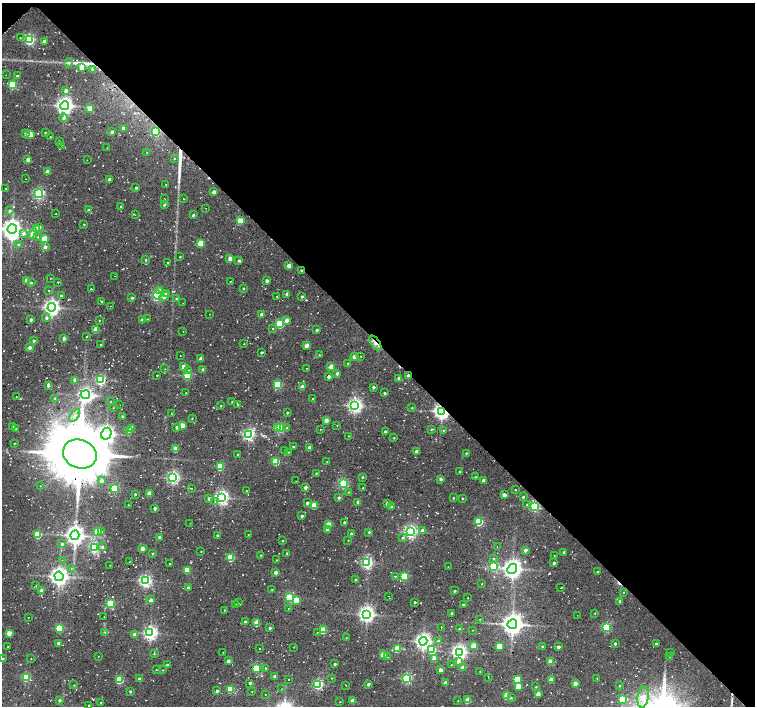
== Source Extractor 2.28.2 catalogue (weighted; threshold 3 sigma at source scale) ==
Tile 3 of 4 x 4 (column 3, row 1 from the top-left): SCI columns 3020-4524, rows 4458-5865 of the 6052 x 6034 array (HDU 1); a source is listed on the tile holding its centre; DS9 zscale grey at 2 x 2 block average (1 PNG px = mean of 2 x 2 image px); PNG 757 x 708 px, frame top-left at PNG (2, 3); each listed source drawn as its Kron ellipse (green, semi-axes under 4 px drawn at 4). Shown black and unused: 49% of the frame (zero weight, under 2 of 3 exposures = <1% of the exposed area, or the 3 px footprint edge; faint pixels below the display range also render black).
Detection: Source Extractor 2.28.2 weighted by HDU 2 'WHT'; one run over the whole footprint, this tile lists its part. Background 0.085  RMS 0.0093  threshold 0.0419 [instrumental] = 3 sigma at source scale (4.5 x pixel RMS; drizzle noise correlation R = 1.50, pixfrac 1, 0.0396/0.0396 arcsec/px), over >= 5 px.
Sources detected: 417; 3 inside a brighter object's white glare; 14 cosmic-ray / hot-pixel residue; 2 long thin detections or spike segments (spike, bleed or trail) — neither listed nor drawn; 1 coinciding with a brighter row at this scale — not listed separately; the other 397 listed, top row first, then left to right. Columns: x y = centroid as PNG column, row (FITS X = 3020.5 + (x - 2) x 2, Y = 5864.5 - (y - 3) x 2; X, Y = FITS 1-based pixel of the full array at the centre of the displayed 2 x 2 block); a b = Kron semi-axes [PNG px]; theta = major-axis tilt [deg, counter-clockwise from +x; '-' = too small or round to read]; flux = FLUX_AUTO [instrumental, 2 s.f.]
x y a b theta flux
20 38 2 2 - 1.3
29 39 4 3 - 300
44 41 4 3 - 5.1
69 63 4 3 - 3.4
82 67 3 3 - 22
92 69 3 3 - 2.1
6 75 2 2 - 0.67
17 76 4 2 - 1.5
12 85 3 3 - 95
66 91 3 3 - 7.6
65 105 4 4 - 930
90 109 3 3 - 32
64 118 4 4 - 6.3
123 128 3 2 - 7.2
156 131 4 3 - 140
112 132 3 3 - 5.2
45 133 2 2 - 1.6
26 134 3 3 - 4.7
30 134 4 3 - 33
50 137 2 2 - 0.94
59 141 4 2 - 1.3
61 145 2 2 - 0.72
107 148 2 2 - 0.71
147 152 2 2 - 0.67
28 159 3 2 - 12
174 159 2 2 - 1.5
87 160 2 2 - 0.55
47 171 3 2 - 13
26 179 2 2 - 0.8
109 179 3 2 - 7.8
166 184 2 2 - 1.3
136 188 2 2 - 3.2
6 189 3 2 - 1.2
214 192 3 2 - 11
39 194 4 3 - 320
164 199 2 2 - 0.76
184 199 2 2 - 0.98
164 205 4 2 - 2.3
121 206 2 2 - 2.1
206 208 2 2 - 0.57
89 210 3 2 - 1.7
10 211 3 3 - 4.5
55 214 2 2 - 1.1
135 215 3 2 - 0.8
193 215 3 2 - 3.5
240 221 3 3 - 54
84 224 2 2 - 1.4
40 227 3 3 - 3.8
12 229 5 4 - 1400
36 229 4 3 - 20
23 233 4 4 - 7.2
33 234 4 3 - 25
38 237 2 2 - 1.1
45 239 3 3 - 69
201 243 3 3 - 59
18 245 3 3 - 2
45 247 3 3 - 9.3
180 257 2 2 - 1.3
230 258 3 2 - 17
145 260 3 2 - 1.8
239 260 3 3 - 3.6
167 262 2 2 - 1.5
289 266 3 2 - 17
301 271 3 2 - 3.4
115 276 2 2 - 0.59
51 278 2 2 - 0.98
26 280 3 2 - 19
230 281 2 2 - 1.6
267 281 3 2 - 6.9
58 282 2 2 - 1.2
31 283 3 2 - 2.7
243 288 2 2 - 2.2
91 289 2 2 - 1.5
49 290 3 2 - 1.3
160 291 3 3 - 13
166 293 3 3 - 8.1
287 294 2 2 - 8.2
157 295 4 3 - 250
61 296 2 2 - 3.2
277 296 2 2 - 0.93
164 297 5 4 - 7.4
302 297 2 2 - 3.1
132 298 3 2 - 2.8
176 298 3 2 - 2.6
101 301 3 2 - 2.4
183 303 2 2 - 0.85
110 306 2 2 - 0.64
52 307 4 4 - 850
210 314 2 2 - 0.81
261 314 3 3 - 4.6
46 318 4 3 - 5.5
147 319 2 2 - 1.1
31 320 2 2 - 6.1
99 320 2 2 - 1.1
142 320 3 2 - 9.1
287 320 3 3 - 12
280 324 3 3 - 140
273 328 2 2 - 0.91
96 329 3 2 - 30
317 330 2 2 - 5.3
183 331 2 2 - 0.83
87 336 2 2 - 1.6
64 338 3 3 - 7.2
34 341 2 2 - 3.8
375 343 8 2 -54 8.9
244 344 2 2 - 0.75
101 345 2 2 - 2.7
307 345 3 2 - 22
30 347 3 3 - 6.4
261 352 2 2 - 3.5
180 355 2 2 - 0.66
319 355 2 2 - 0.87
361 356 2 2 - 0.96
354 357 3 2 - 13
201 358 2 2 - 10
348 364 2 2 - 5.3
331 366 3 2 - 23
183 367 3 3 - 20
307 368 2 2 - 0.99
165 369 2 2 - 1.1
189 370 3 3 - 3.5
203 370 3 2 - 7.2
337 373 3 2 - 7.6
157 375 2 2 - 1.4
187 375 3 3 - 120
408 376 2 2 - 13
329 377 3 2 - 6.5
399 378 2 2 - 8.3
75 380 3 3 - 17
101 380 4 3 - 300
48 385 4 2 - 5.2
278 385 3 3 - 100
302 387 3 2 - 16
373 387 2 2 - 5.7
186 393 2 2 - 0.67
385 393 2 2 - 3.1
85 395 5 4 - 690
16 397 2 2 - 0.84
55 399 3 3 - 3.9
313 399 2 2 - 1.4
111 402 3 2 - 1.4
232 402 2 2 - 1.4
120 405 2 2 - 0.79
237 405 2 2 - 1.5
355 405 4 4 - 640
221 406 2 2 - 1.4
113 408 2 2 - 0.84
412 408 3 2 - 1.5
441 411 4 4 - 910
287 413 2 2 - 2.7
171 414 2 2 - 0.84
75 416 7 3 56 7.5
122 416 2 2 - 2
192 418 2 2 - 1.4
326 420 2 2 - 16
182 425 3 2 - 33
337 425 2 2 - 0.96
12 426 2 2 - 1.5
177 427 3 3 - 8.4
277 427 3 2 - 28
280 427 3 3 - 190
287 427 3 3 - 2.1
132 428 2 2 - 13
16 429 2 2 - 1.3
320 429 2 2 - 0.99
431 429 3 3 - 1.9
129 430 3 3 - 4.1
443 430 3 2 - 1.4
385 432 2 2 - 5.8
106 434 6 5 - 910
249 435 4 3 - 410
348 436 2 2 - 0.95
394 438 2 2 - 1.7
14 443 3 2 - 1
293 447 2 2 - 2.7
309 448 2 2 - 16
175 449 3 2 - 28
284 450 2 2 - 1.7
416 451 2 2 - 10
288 452 2 2 - 1.4
466 453 2 2 - 1.7
80 454 17 14 -23 11000
237 454 2 2 - 1.3
276 461 3 3 - 80
327 462 2 2 - 1.1
220 466 3 3 - 84
460 472 2 2 - 1.7
316 473 2 2 - 1.5
173 477 4 3 - 470
363 477 2 2 - 2.2
476 477 2 2 - 2.4
441 479 3 3 - 4.1
484 480 2 2 - 10
101 481 3 3 - 8
296 481 2 2 - 0.65
343 483 3 3 - 240
40 486 2 2 - 0.98
305 487 2 2 - 7
114 488 3 3 - 140
191 488 3 2 - 0.9
363 488 2 2 - 2.2
515 490 2 2 - 1.2
246 491 2 2 - 0.73
349 492 3 2 - 1.4
135 494 2 2 - 3.2
149 494 3 2 - 23
504 495 2 2 - 17
339 497 3 2 - 4.3
523 497 2 2 - 2.8
222 498 4 4 - 610
453 498 2 2 - 1.7
462 498 2 2 - 2
209 499 3 3 - 6.1
215 502 3 2 - 1.4
358 502 2 2 - 9.2
307 503 2 2 - 5.7
387 503 2 2 - 9.8
128 505 2 2 - 0.92
314 505 3 3 - 45
527 505 3 2 - 1.6
391 506 3 3 - 3.1
534 507 3 3 - 270
155 508 2 2 - 7.9
302 516 2 2 - 5.6
344 522 2 2 - 3.7
479 522 3 3 - 130
190 523 2 2 - 0.64
329 525 3 2 - 39
327 530 3 3 - 7.5
422 530 3 3 - 7.6
97 531 3 3 - 35
102 532 3 2 - 1.4
369 532 3 3 - 2.7
410 532 4 3 - 510
248 534 2 2 - 0.92
351 534 2 2 - 3.4
38 535 3 3 - 67
75 535 5 4 - 1400
217 535 3 3 - 3.4
160 537 2 2 - 8.5
403 537 4 3 - 3.5
348 540 2 2 - 1.1
283 541 2 2 - 1.5
62 544 3 3 - 4
497 546 2 2 - 0.86
94 547 3 3 - 300
102 547 3 3 - 2.9
142 549 2 2 - 19
525 550 2 2 - 9.9
201 551 2 2 - 0.97
564 552 2 2 - 7.9
287 553 2 2 - 2.3
153 554 3 2 - 2.1
261 555 2 2 - 1.6
554 555 3 2 - 0.87
231 558 3 3 - 89
493 558 2 2 - 1.6
62 560 2 2 - 0.75
276 560 2 2 - 0.97
129 562 2 2 - 0.94
367 563 4 3 - 370
554 563 2 2 - 4.5
170 564 4 2 - 1.4
110 565 2 2 - 0.77
494 566 3 3 - 200
448 567 2 2 - 0.84
71 568 2 2 - 0.88
512 569 5 4 - 1300
187 570 3 3 - 53
276 572 2 2 - 10
598 572 2 2 - 2.1
59 576 5 4 - 1200
395 576 3 2 - 1.2
404 576 4 3 - 110
356 580 2 2 - 2.2
145 581 4 3 - 480
482 584 2 2 - 0.91
36 586 2 2 - 1.2
188 588 2 2 - 12
561 588 2 2 - 0.87
272 589 3 2 - 0.86
41 591 3 2 - 18
455 591 2 2 - 2.9
624 592 2 2 - 1.3
388 596 2 2 - 0.7
290 597 3 3 - 200
468 598 2 2 - 0.88
151 600 3 2 - 16
296 600 3 3 - 36
620 601 2 2 - 4.5
415 602 2 2 - 3.8
238 603 2 2 - 1.4
110 604 3 3 - 140
235 604 2 2 - 1.8
463 605 2 2 - 3.4
288 609 2 2 - 0.69
225 610 3 2 - 1.3
452 613 2 2 - 4.9
595 613 2 2 - 1.1
367 614 4 4 - 840
577 615 2 2 - 0.65
29 617 2 2 - 0.69
104 617 2 2 - 0.67
480 619 2 2 - 1
245 622 3 2 - 2.7
257 623 3 3 - 43
512 624 5 4 - 1800
441 627 2 2 - 2
606 627 3 3 - 190
59 628 3 3 - 110
270 628 2 2 - 3.3
459 629 3 3 - 3
323 630 3 3 - 62
473 630 2 2 - 0.69
105 632 3 2 - 2
317 632 3 2 - 1.1
9 633 3 2 - 29
150 633 4 4 - 600
135 635 3 3 - 8.6
346 638 2 2 - 0.87
423 641 4 4 - 810
438 641 3 3 - 4.3
58 643 2 2 - 5.4
615 643 2 2 - 4.2
656 644 2 2 - 3.1
8 646 3 2 - 0.82
474 646 3 3 - 35
499 646 3 3 - 45
542 646 2 2 - 3.4
294 647 2 2 - 0.85
558 647 3 2 - 6.9
259 649 2 2 - 0.78
397 649 3 3 - 69
432 650 3 3 - 80
223 652 2 2 - 1.2
459 652 4 4 - 660
670 653 2 2 - 1.6
154 654 3 2 - 1.8
383 655 3 2 - 29
98 656 2 2 - 0.73
387 657 2 2 - 1.4
669 657 2 2 - 0.71
434 658 3 3 - 29
3 659 2 2 - 2.2
31 659 2 2 - 0.76
228 661 2 2 - 9.5
458 662 4 3 - 7.2
550 662 3 2 - 28
335 664 3 2 - 3.2
167 665 2 2 - 3.1
451 665 2 2 - 1.4
463 667 3 2 - 15
256 668 3 3 - 140
265 668 2 2 - 1.9
157 669 4 2 - 1.4
163 670 2 2 - 1.1
441 670 2 2 - 17
480 671 2 2 - 1.2
275 676 2 2 - 9.1
26 677 3 3 - 130
488 677 2 2 - 1.1
332 678 2 2 - 1.2
407 678 3 3 - 250
597 678 2 2 - 1
139 679 2 2 - 4.7
119 680 3 3 - 97
288 680 2 2 - 1
517 680 3 3 - 93
551 680 3 2 - 21
250 683 2 2 - 4.5
445 683 2 2 - 16
575 683 3 2 - 15
318 684 3 3 - 260
368 684 3 2 - 5.3
74 685 2 2 - 1.1
346 685 2 2 - 1.3
518 686 3 3 - 32
620 686 3 2 - 2
536 687 2 2 - 1.5
230 689 3 3 - 79
281 689 2 2 - 0.53
130 691 2 2 - 3.7
217 691 2 2 - 4.9
252 691 2 2 - 0.99
265 694 2 2 - 0.76
538 694 3 2 - 15
507 696 3 2 - 39
643 697 10 5 82 17
511 698 3 3 - 2.1
622 699 3 3 - 93
59 700 3 2 - 5.5
468 700 3 2 - 33
353 701 2 2 - 22
458 701 2 2 - 0.95
101 702 2 2 - 1.8
340 702 2 2 - 0.81
89 705 2 2 - 1.6
Overlapping masked pixels (flux is a lower limit): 6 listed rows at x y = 156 131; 301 271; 375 343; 408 376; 441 411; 534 507
Isophote crosses this tile's border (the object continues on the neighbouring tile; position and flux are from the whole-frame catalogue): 1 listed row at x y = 622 699
Diffuse or blended objects may show on this block-average render without a row.